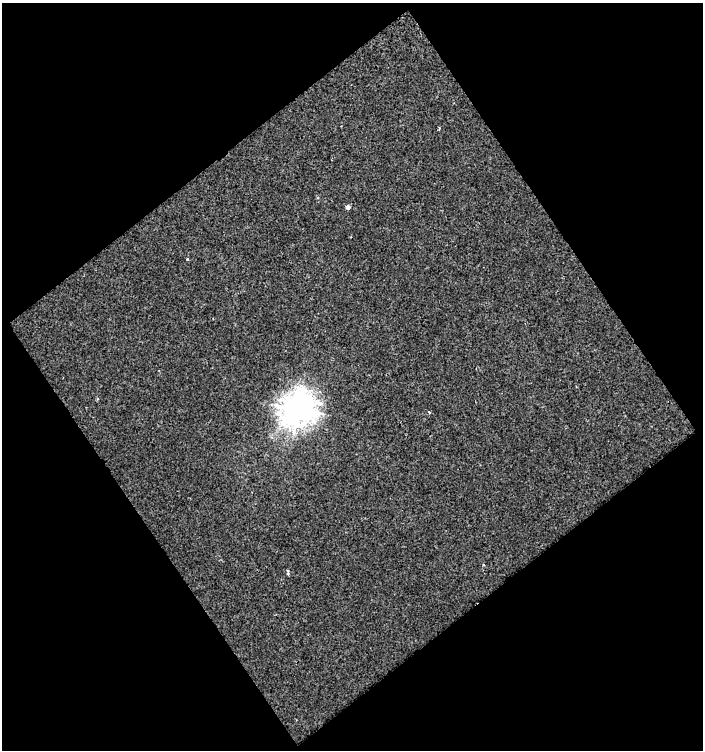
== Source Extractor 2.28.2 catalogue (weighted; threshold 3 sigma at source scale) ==
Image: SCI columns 20-720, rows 1-748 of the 741 x 748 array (HDU 1 of 3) = the unmasked area's bounding box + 8 px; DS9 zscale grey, full resolution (1 PNG px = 1 image px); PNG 705 x 752 px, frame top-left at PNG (2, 3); no overlay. Shown black and unused: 51% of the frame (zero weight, under 2 of 3 exposures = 2% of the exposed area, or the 3 px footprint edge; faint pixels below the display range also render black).
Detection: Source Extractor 2.28.2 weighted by HDU 2 'WHT'. Background 2.76e-04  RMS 0.0025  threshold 0.011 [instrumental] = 3 sigma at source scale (4.5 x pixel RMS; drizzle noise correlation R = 1.50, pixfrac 1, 0.0396/0.0396 arcsec/px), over >= 5 px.
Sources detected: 7; all 7 listed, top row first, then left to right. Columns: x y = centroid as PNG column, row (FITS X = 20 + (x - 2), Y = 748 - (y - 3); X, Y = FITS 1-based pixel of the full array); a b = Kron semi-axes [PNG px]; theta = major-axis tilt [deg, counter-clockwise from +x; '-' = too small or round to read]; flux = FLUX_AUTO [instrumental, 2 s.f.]
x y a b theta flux
439 128 3 3 - 0.25
348 207 4 4 - 1.5
187 259 4 3 - 0.22
298 409 13 12 - 230
429 412 4 3 - 0.32
483 565 3 2 - 0.22
288 573 5 3 - 0.53